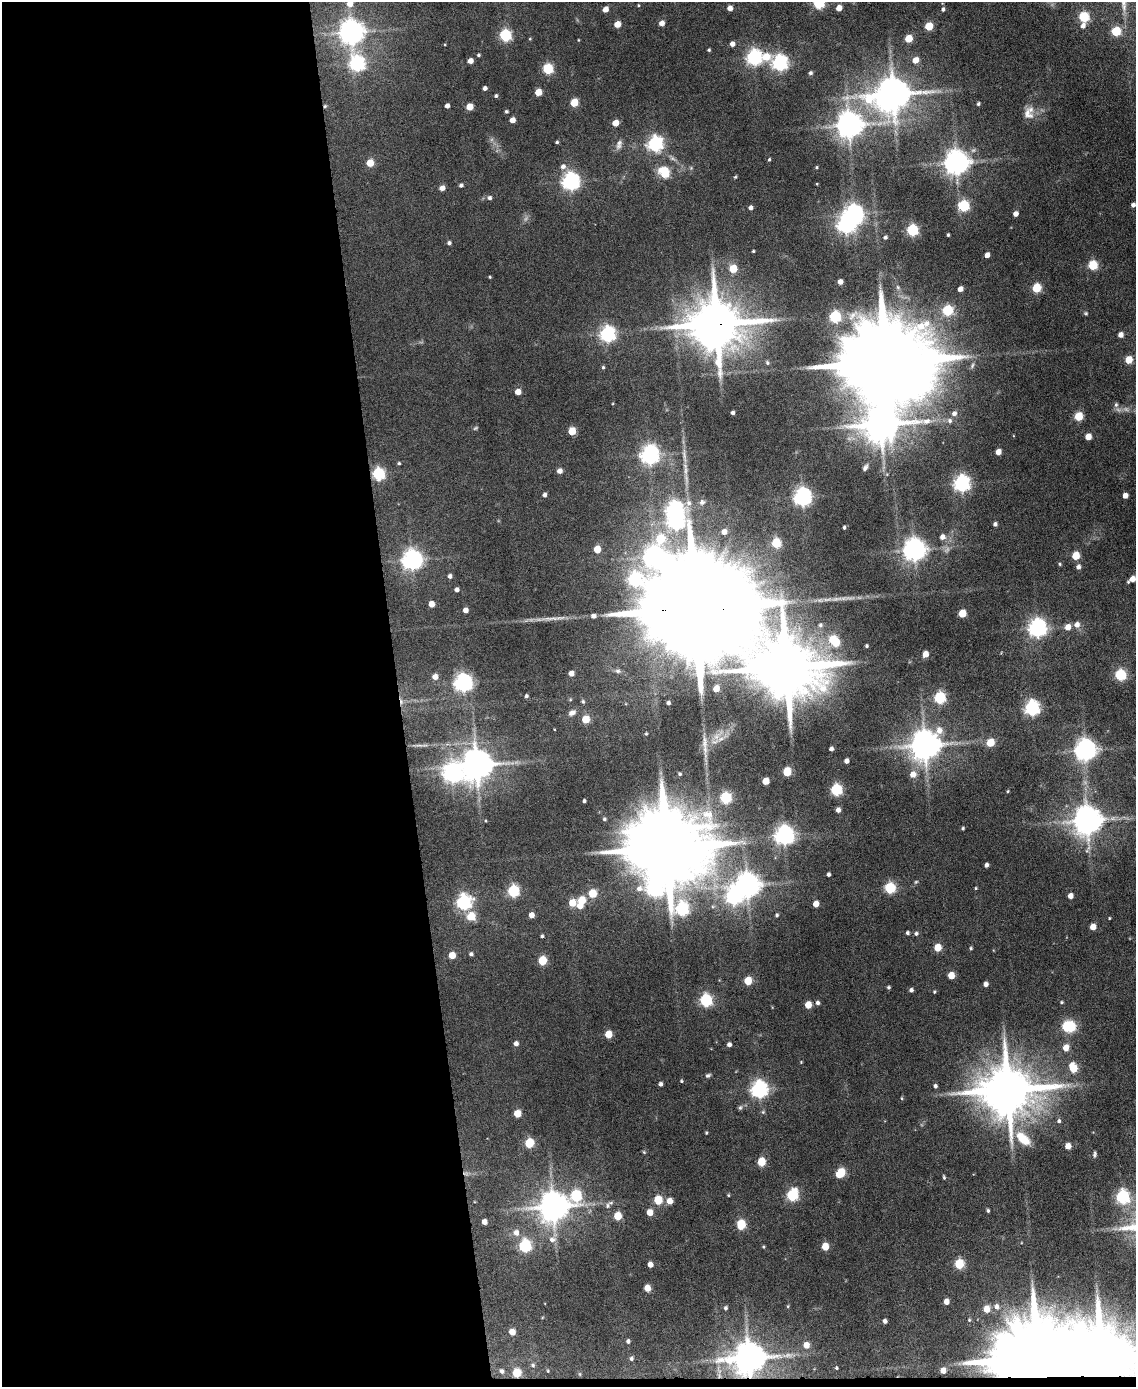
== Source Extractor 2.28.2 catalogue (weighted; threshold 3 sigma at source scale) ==
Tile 9 of 4 x 3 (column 1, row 3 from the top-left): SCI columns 1-1134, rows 233-1617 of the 4534 x 4512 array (HDU 1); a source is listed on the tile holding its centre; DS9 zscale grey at full resolution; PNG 1138 x 1389 px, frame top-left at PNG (2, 2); no overlay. Shown black and unused: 35% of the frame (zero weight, under 4 of 8 exposures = <1% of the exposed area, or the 3 px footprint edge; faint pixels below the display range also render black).
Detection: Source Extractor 2.28.2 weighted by HDU 2 'WHT'; one run over the whole footprint, this tile lists its part. Background 0.0942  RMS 0.0056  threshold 0.0228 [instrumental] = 3 sigma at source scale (4.09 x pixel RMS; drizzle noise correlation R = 1.36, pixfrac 0.8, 0.05/0.05 arcsec/px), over >= 5 px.
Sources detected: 293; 4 too faint to see at this stretch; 11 inside a brighter object's white glare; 1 cosmic-ray / hot-pixel residue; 1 long thin detection or spike segment (spike, bleed or trail) — not listed; the other 276 listed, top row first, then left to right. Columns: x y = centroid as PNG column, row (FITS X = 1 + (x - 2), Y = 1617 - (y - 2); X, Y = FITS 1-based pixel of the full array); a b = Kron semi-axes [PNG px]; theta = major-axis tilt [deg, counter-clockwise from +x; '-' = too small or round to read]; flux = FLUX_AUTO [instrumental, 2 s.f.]
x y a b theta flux
818 3 5 5 - 52
350 4 6 6 - 4.2
638 5 4 3 - 0.4
730 8 4 4 - 3.2
839 8 5 4 - 4.7
605 9 5 4 - 4.3
943 9 5 4 - 1.2
1084 17 5 5 - 38
662 23 4 4 - 3.6
617 24 5 4 - 7.6
929 26 5 5 - 18
1083 26 6 5 - 2.2
1116 31 5 5 - 28
351 32 8 8 - 510
505 35 6 5 - 60
530 39 4 3 - 0.4
908 39 5 5 - 13
578 40 4 2 - 0.32
732 44 4 4 - 3
709 50 3 3 - 0.63
478 55 3 3 - 0.76
754 57 6 6 - 140
766 57 8 6 9 9.7
915 60 5 5 - 6.1
470 61 4 4 - 4.2
357 63 7 6 - 130
779 63 7 6 - 140
548 69 5 5 - 44
810 73 5 4 - 1.1
485 88 4 4 - 1.7
538 92 5 5 - 10
893 94 11 10 - 1300
496 96 4 4 - 0.88
574 103 5 5 - 18
978 104 4 3 - 0.87
325 106 5 4 - 0.66
447 106 4 4 - 2.4
469 107 5 5 - 9.6
506 111 4 3 - 0.84
1028 114 17 13 -65 4.9
512 120 5 4 - 4.8
615 123 5 4 - 6.8
849 125 8 8 - 650
557 142 4 3 - 0.7
619 144 14 6 72 2.2
655 144 7 6 - 130
769 159 4 3 - 0.6
370 163 5 5 - 12
956 163 8 7 - 560
563 166 7 7 - 2.3
816 167 3 3 - 0.55
665 173 10 7 -57 15
735 177 4 4 - 0.52
571 181 7 6 - 220
817 184 4 2 - 0.34
461 185 4 4 - 1.4
442 188 4 4 - 3.7
490 198 5 5 - 1.4
1133 205 4 4 - 1.7
963 206 6 5 - 50
750 208 4 4 - 1.8
853 214 7 7 - 260
1015 214 5 4 - 2.9
912 230 6 5 - 57
948 235 3 3 - 0.69
885 237 5 5 - 1.2
449 243 5 4 - 1.1
753 251 3 3 - 0.54
987 255 4 4 - 3
1093 265 5 5 - 28
733 269 5 5 - 16
490 277 3 3 - 0.45
840 282 4 4 - 3.3
1036 288 5 5 - 27
960 289 5 4 - 3.3
947 310 6 5 - 40
1086 313 6 4 -21 0.66
835 317 6 5 - 55
717 324 15 14 - 3400
607 334 6 6 - 140
1121 335 5 5 - 2.4
1129 360 5 5 - 12
767 362 6 5 - 0.88
885 362 29 18 1 14000
603 367 5 4 - 0.66
518 392 5 4 - 5.4
1116 405 6 5 - 1.2
732 413 3 3 - 1.3
954 413 6 6 - 2.1
1079 416 5 5 - 20
950 421 7 6 - 1.6
572 431 5 5 - 14
1088 437 5 4 - 6.5
998 452 5 4 - 4.5
649 455 7 6 - 250
399 463 4 4 - 0.64
865 467 8 5 58 1.5
560 471 5 4 - 2.7
378 474 6 6 - 72
962 483 7 6 - 160
544 495 4 4 - 1.5
1125 495 4 4 - 3.5
802 497 7 6 - 210
702 502 9 8 - 2
689 503 9 7 -87 2.6
675 515 35 14 -89 350
995 524 4 4 - 1.4
844 527 4 3 - 0.95
724 532 5 5 - 4
942 537 6 5 - 2.8
776 543 5 5 - 26
597 549 5 5 - 10
914 550 7 7 - 420
1076 556 5 5 - 15
412 560 7 7 - 310
1060 564 4 4 - 0.57
1078 567 5 4 - 2.1
450 576 5 4 - 1.5
1132 579 6 4 36 4.9
457 590 4 4 - 1.7
431 604 5 4 - 5.3
695 609 50 21 -2 33000
465 610 4 4 - 3.3
962 613 5 5 - 14
593 616 5 4 - 2.2
820 625 7 6 - 1.4
1077 625 6 6 - 3
1068 627 6 5 - 4.9
1037 628 7 6 - 240
836 643 5 5 - 15
866 646 3 3 - 0.72
925 654 5 4 - 6.2
786 667 19 15 -7 4900
618 671 8 6 -13 1.3
571 673 4 4 - 3.6
1120 675 6 6 - 51
435 677 5 5 - 3.8
463 683 7 6 - 220
716 689 5 4 - 6.4
526 696 4 4 - 1
940 698 6 5 - 59
583 702 5 4 - 0.76
668 703 5 4 - 1.2
1032 708 6 6 - 130
572 713 9 6 27 2.2
586 719 5 5 - 14
646 734 3 3 - 0.52
715 741 13 5 14 2.9
990 743 5 5 - 16
419 745 11 3 -4 1.3
925 745 9 8 - 960
831 749 4 4 - 1.7
1085 750 7 7 - 390
846 761 4 4 - 2.4
477 765 9 9 - 1100
787 772 5 5 - 22
452 773 8 8 - 210
680 774 4 4 - 0.76
913 774 6 6 - 4.7
766 781 5 5 - 10
836 790 6 5 - 55
1008 791 3 3 - 0.51
725 798 6 5 - 48
584 801 4 3 - 0.92
838 810 4 4 - 2.2
604 819 5 4 - 0.92
1087 821 9 8 - 860
963 828 4 3 - 0.69
784 835 7 7 - 270
667 848 24 13 3 7300
986 865 4 3 - 1.6
828 874 4 3 - 1.3
916 882 6 5 - 0.68
747 885 8 8 - 520
890 888 5 5 - 48
976 888 4 3 - 0.51
513 891 6 5 - 56
593 894 5 5 - 16
1070 896 4 4 - 3.8
582 900 5 5 - 13
464 902 7 6 - 130
572 903 6 5 - 11
816 904 5 4 - 5.8
580 906 4 4 - 4.5
682 909 21 12 89 96
531 915 5 4 - 3.9
777 915 4 4 - 0.81
471 916 10 10 - 7.4
1109 918 4 2 - 0.4
1093 927 5 4 - 6.6
907 933 4 4 - 0.98
916 933 5 5 - 1.2
542 936 3 3 - 0.81
937 948 5 5 - 12
971 948 4 4 - 0.73
471 954 5 5 - 1.1
452 955 5 5 - 9.5
542 961 5 5 - 22
951 975 5 5 - 9.2
748 981 5 5 - 15
986 984 4 4 - 2.6
888 987 4 3 - 0.83
911 990 4 4 - 1.5
934 992 4 4 - 0.53
706 1000 6 5 - 69
1061 1002 5 4 - 0.63
817 1003 5 5 - 1.5
808 1005 5 5 - 9.6
1070 1027 6 5 - 37
608 1034 5 5 - 11
516 1043 5 5 - 2.1
729 1044 4 4 - 1.8
1066 1048 6 5 - 6.3
801 1062 4 3 - 0.35
1073 1068 7 5 -67 16
708 1075 7 5 26 0.99
681 1081 4 4 - 0.54
660 1084 4 4 - 1.4
935 1086 4 4 - 1.3
759 1089 7 6 - 190
1008 1090 15 13 3 3300
902 1098 5 3 - 0.47
740 1107 7 5 68 0.95
763 1112 6 5 - 0.73
517 1114 5 5 - 11
1059 1121 5 5 - 0.95
706 1133 4 3 - 0.53
1023 1139 20 10 -43 11
529 1143 5 5 - 27
1068 1146 5 4 - 5.4
644 1152 5 4 - 0.56
1095 1154 7 4 81 0.96
761 1162 5 5 - 18
841 1173 6 5 - 26
944 1177 6 3 -76 0.68
728 1195 4 4 - 0.48
792 1195 7 5 70 54
576 1196 8 6 82 50
1122 1197 6 6 - 87
658 1200 5 5 - 20
669 1201 5 5 - 5.6
607 1206 10 6 60 1.6
553 1207 9 8 - 950
988 1210 4 3 - 0.81
650 1212 5 4 - 7
618 1216 5 5 - 14
484 1222 4 4 - 3.6
741 1225 6 5 - 28
516 1233 7 7 - 3.2
552 1240 9 8 - 2.7
525 1246 6 6 - 69
763 1247 5 4 - 0.53
825 1247 5 5 - 11
650 1264 4 4 - 3.7
959 1264 5 5 - 30
647 1288 5 4 - 7.8
946 1302 5 4 - 4.4
788 1306 5 3 - 0.45
996 1306 5 5 - 1.8
725 1308 5 4 - 1.1
986 1309 5 4 - 7.7
969 1320 3 3 - 0.39
885 1321 4 4 - 1.7
512 1332 5 5 - 6.3
628 1341 4 4 - 1.1
806 1345 5 4 - 6.2
749 1358 10 9 - 1200
1037 1358 22 14 2 12000
631 1359 5 5 - 1
533 1365 6 6 - 1.1
836 1368 3 3 - 0.57
943 1370 5 4 - 3.9
501 1371 7 5 -66 1.6
548 1371 4 3 - 0.48
517 1373 5 5 - 19
580 1374 6 4 -71 0.58
Overlapping masked pixels (flux is a lower limit): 6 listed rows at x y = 325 106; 717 324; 695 609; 749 1358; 1037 1358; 517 1373
Isophote crosses this tile's border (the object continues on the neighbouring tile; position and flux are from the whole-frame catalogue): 2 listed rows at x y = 818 3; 350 4